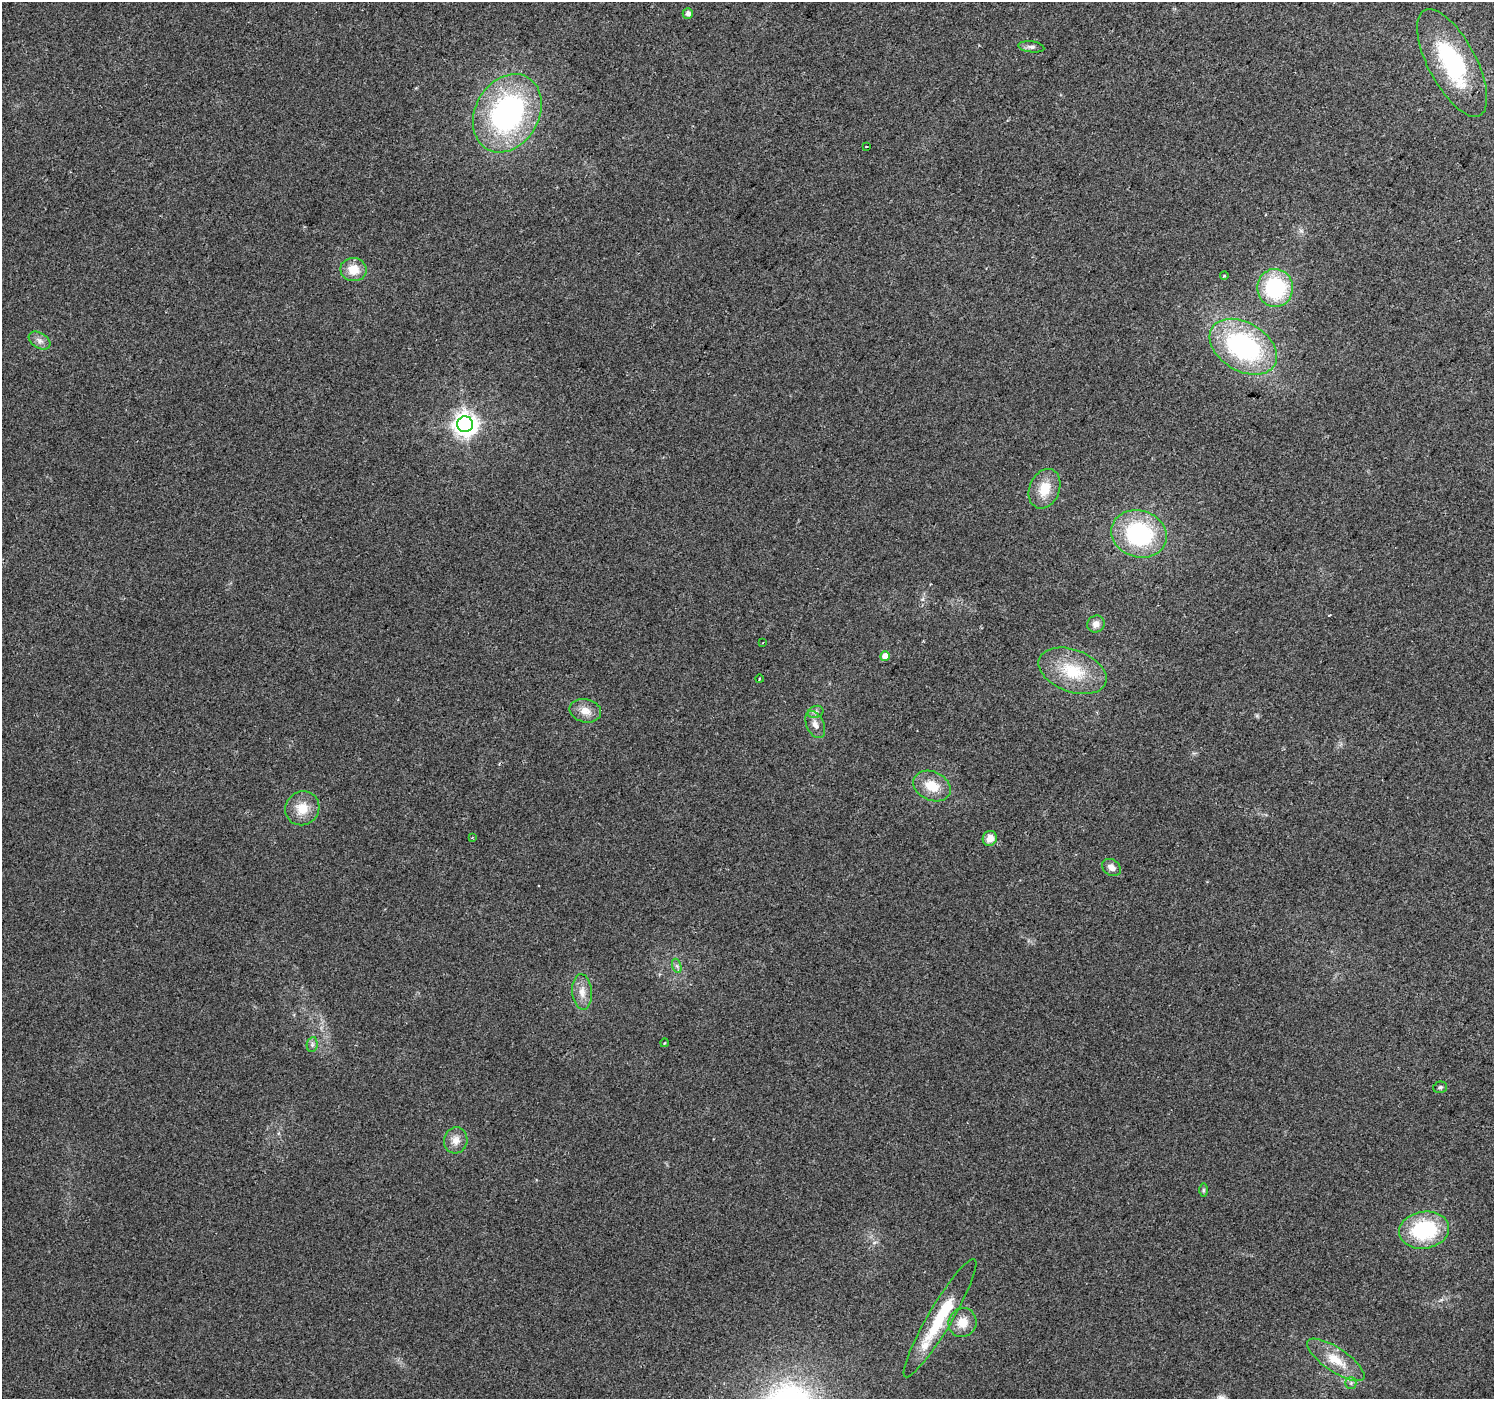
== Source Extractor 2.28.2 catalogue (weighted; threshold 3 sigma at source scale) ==
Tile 10 of 4 x 4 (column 2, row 3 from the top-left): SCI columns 1493-2984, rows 1575-2971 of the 5973 x 6011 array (HDU 1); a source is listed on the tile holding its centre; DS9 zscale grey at full resolution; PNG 1496 x 1401 px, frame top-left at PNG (2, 2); each listed source drawn as its Kron ellipse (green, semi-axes under 4 px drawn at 4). Shown black and unused: <1% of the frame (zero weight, under 2 of 3 exposures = <1% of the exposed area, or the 3 px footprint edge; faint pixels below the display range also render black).
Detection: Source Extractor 2.28.2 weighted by HDU 2 'WHT'; one run over the whole footprint, this tile lists its part. Background 0.0867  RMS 0.0092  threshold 0.0416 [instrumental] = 3 sigma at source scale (4.5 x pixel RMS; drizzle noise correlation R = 1.50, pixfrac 1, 0.0396/0.0396 arcsec/px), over >= 5 px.
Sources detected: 39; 1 inside a brighter listed object's ellipse — not listed separately; the other 38 listed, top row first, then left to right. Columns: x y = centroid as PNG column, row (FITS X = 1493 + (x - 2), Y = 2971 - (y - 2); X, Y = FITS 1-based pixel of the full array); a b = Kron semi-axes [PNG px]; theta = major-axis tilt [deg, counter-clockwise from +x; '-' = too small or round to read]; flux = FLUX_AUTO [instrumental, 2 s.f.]
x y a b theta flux
688 13 5 5 - 3.9
1031 47 13 5 -7 3.1
1452 63 59 24 -62 99
507 113 41 31 61 200
866 147 2 2 - 0.7
353 270 13 11 -11 15
1224 276 4 3 - 0.87
1275 288 19 18 - 78
39 340 12 7 -32 4.6
1243 347 36 24 -31 150
465 424 8 8 - 740
1045 489 20 15 68 21
1139 534 28 23 -17 110
1096 624 9 8 - 6
763 643 3 2 - 1.5
885 656 5 4 - 11
1072 671 35 21 -20 41
759 679 4 2 - 0.9
585 711 16 11 -13 10
816 712 8 6 20 2.7
815 724 14 8 -64 6.3
932 786 19 14 -25 19
302 808 17 16 - 17
472 838 4 2 - 0.84
990 838 8 7 - 8.8
1111 867 10 7 -36 6.2
677 966 7 4 -71 2.1
582 992 18 10 -85 9.8
664 1043 4 3 - 0.74
312 1045 7 5 80 2.3
1440 1087 7 5 14 2.3
456 1140 13 11 75 8.6
1203 1190 6 4 89 1.3
1424 1230 25 18 8 73
940 1318 68 12 59 50
962 1323 14 14 - 14
1336 1360 34 12 -34 22
1351 1383 5 5 - 2.1